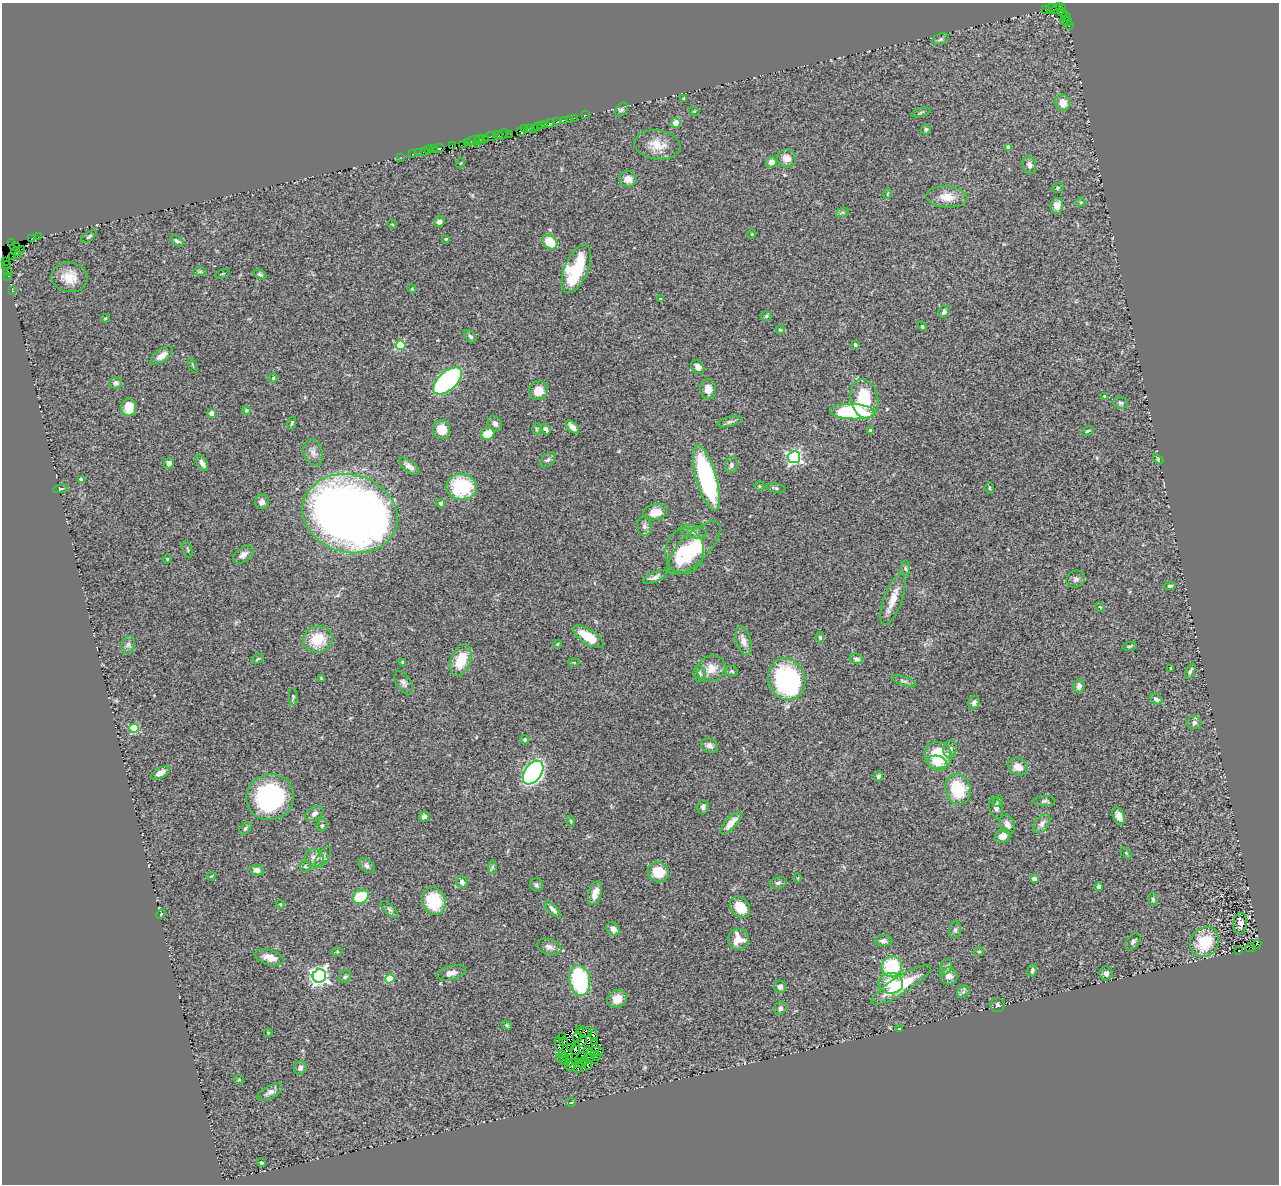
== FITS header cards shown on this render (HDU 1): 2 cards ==
NAXIS1  =                 1277
NAXIS2  =                 1182

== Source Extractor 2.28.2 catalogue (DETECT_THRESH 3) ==
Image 1277 x 1182 px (HDU 1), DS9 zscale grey, 1 PNG px = 1 image px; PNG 1281 x 1186 px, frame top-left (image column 1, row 1182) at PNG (2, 3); each listed source drawn as its Kron ellipse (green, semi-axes under 4 px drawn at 4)
Background 1.07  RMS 0.11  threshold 0.329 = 3 sigma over >= 5 px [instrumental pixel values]
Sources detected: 301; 5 with non-positive FLUX_AUTO (blend fragments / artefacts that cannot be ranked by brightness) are neither listed nor drawn; the other 296 listed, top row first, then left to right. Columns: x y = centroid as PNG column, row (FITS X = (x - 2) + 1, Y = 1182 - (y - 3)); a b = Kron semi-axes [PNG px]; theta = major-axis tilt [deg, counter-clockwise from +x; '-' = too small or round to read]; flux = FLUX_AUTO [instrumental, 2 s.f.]
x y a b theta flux
1051 8 5 3 - 140
1057 8 7 3 44 13
1063 9 3 2 - 69
1045 10 3 2 - 360
1062 12 5 3 - 91
1066 17 5 3 - 170
1064 20 4 2 - 98
1068 22 4 3 - 83
1069 26 3 2 - 52
940 39 8 5 25 17
683 98 3 3 - 5.7
1063 103 8 7 - 73
622 109 8 5 50 18
694 111 5 3 - 5.9
921 112 10 3 15 9.3
586 115 3 2 - 24
574 118 2 2 - 34
569 119 2 2 - 38
564 120 3 2 - 100
557 122 4 2 - 48
676 123 5 4 - 93
545 124 2 2 - 150
550 124 5 3 - 240
541 125 3 3 - 96
538 126 3 2 - 240
534 128 3 2 - 120
524 129 3 2 - 110
528 129 4 2 - 120
926 129 5 5 - 13
520 131 3 2 - 93
510 134 2 2 - 46
498 135 5 3 - 61
503 135 6 2 36 190
490 137 7 3 13 420
479 139 5 3 - 260
486 139 4 3 - 130
473 141 7 3 21 120
467 143 3 2 - 93
463 144 2 2 - 8.6
452 145 3 2 - 53
478 145 2 2 - 6.1
657 145 23 14 -8 120
1008 147 4 4 - 47
439 148 5 3 - 93
434 149 2 2 - 60
429 150 2 2 - 48
425 151 3 2 - 130
419 153 2 2 - 9.3
413 154 3 2 - 60
401 157 2 2 - 29
787 158 9 9 - 61
771 162 5 5 - 46
461 163 5 3 - 6
1029 165 9 6 -74 31
628 179 8 8 - 56
1058 188 6 5 - 12
887 194 5 3 - 5.9
947 197 20 10 -4 100
1081 202 5 4 - 8.1
1057 206 8 6 79 52
842 213 7 4 19 15
439 222 6 5 - 23
392 224 5 3 - 5.3
752 234 5 3 - 5.3
89 236 9 4 37 14
38 237 2 2 - 22
31 239 4 3 - 100
446 239 4 3 - 9.3
177 241 7 4 -32 17
550 242 8 6 -44 190
11 243 2 2 - 9.6
15 247 5 3 - 5.9
21 249 2 2 - 36
16 252 4 3 - 130
17 255 3 2 - 46
13 257 3 2 - 57
6 261 3 2 - 16
6 265 5 3 - 220
576 269 26 11 66 480
8 271 2 2 - 40
200 272 7 4 0 12
223 274 7 2 21 5.8
260 274 7 4 -25 15
8 276 2 2 - 42
69 277 18 15 -8 130
412 289 4 3 - 5.6
12 291 2 2 - 41
660 299 2 2 - 6.2
944 312 6 5 - 22
766 316 6 5 - 13
105 318 4 3 - 6.9
922 326 5 3 - 7.4
780 330 4 4 - 8.8
470 336 7 4 -44 19
400 345 5 4 - 440
855 345 3 3 - 20
162 356 13 6 36 47
193 365 8 2 -69 7.4
698 367 7 6 - 34
273 378 4 4 - 12
447 381 17 9 42 1300
116 383 6 6 - 26
708 389 10 8 -80 56
538 391 10 9 - 110
1105 396 4 3 - 8.1
864 399 20 13 -78 320
1121 403 7 6 - 19
129 407 9 7 -90 140
246 410 4 4 - 16
853 412 22 7 -2 900
212 413 4 4 - 97
730 422 13 5 13 21
292 423 6 3 75 10
495 424 8 6 -58 25
572 427 8 4 -45 34
536 429 6 4 89 8.3
546 429 5 3 - 35
441 430 9 8 - 110
870 430 3 3 - 13
1087 431 6 4 27 11
488 434 7 6 - 140
313 452 13 9 -70 42
794 457 6 6 - 1700
1158 459 6 3 -46 9
548 460 9 5 44 19
169 463 5 5 - 33
202 463 9 5 -59 37
731 465 8 6 79 22
409 466 12 5 -38 36
706 478 34 10 -74 1100
81 480 4 4 - 22
759 486 5 4 - 8.5
462 487 15 13 -7 450
776 488 10 4 -9 15
989 488 5 3 - 7.7
61 489 7 4 10 14
262 502 7 7 - 33
441 503 4 4 - 13
655 512 12 8 11 92
350 514 48 39 -16 7300
644 526 9 7 -81 24
694 532 14 6 -13 32
694 548 35 14 46 360
188 549 8 2 -69 8.1
685 551 22 19 83 330
243 555 12 7 35 38
167 559 5 3 - 6.9
906 568 8 4 -88 16
655 577 13 5 23 28
1076 579 9 8 - 24
1170 586 6 4 6 14
893 599 27 9 70 110
1100 607 6 3 -44 6.6
588 637 18 7 -32 170
820 637 5 4 - 11
318 639 15 13 15 210
743 641 15 7 -74 59
557 644 4 4 - 8.2
128 645 9 6 73 25
1129 646 7 3 11 10
257 659 7 3 28 10
856 659 7 5 -15 20
461 660 16 9 71 200
403 662 4 3 - 10
574 662 5 3 - 7.5
711 668 14 12 30 93
1170 668 3 2 - 6.2
732 671 7 5 -23 12
1190 671 8 3 67 15
699 674 7 6 - 21
321 678 4 4 - 9.4
787 679 21 18 -67 1000
904 681 13 4 -19 20
404 683 13 7 -59 28
1079 686 7 5 85 26
293 697 8 4 -88 11
1156 699 7 4 -31 25
974 703 7 5 67 25
1194 723 7 6 - 26
134 728 5 4 - 390
525 740 4 4 - 11
709 746 9 7 -21 30
950 749 9 6 77 27
938 755 14 13 - 300
938 763 10 7 -16 96
1018 767 10 8 -24 71
160 773 10 5 29 37
533 773 13 8 54 2100
878 776 5 4 - 15
958 789 15 13 -71 340
270 797 24 23 - 970
998 801 6 4 55 17
1044 801 11 5 1 16
703 807 7 6 - 19
996 808 11 6 -74 27
314 813 10 6 34 28
1119 816 9 5 -64 47
424 817 5 4 - 18
571 821 5 3 - 8.9
731 823 14 5 47 71
1007 824 10 7 -63 49
1042 824 11 7 50 38
322 825 6 5 - 15
245 828 7 4 47 13
1003 836 8 6 31 72
1126 853 6 4 -46 7.8
323 857 12 5 57 24
315 858 10 9 - 46
305 866 5 5 - 11
367 866 9 6 -41 22
492 867 7 4 89 13
257 870 7 5 -5 38
658 872 11 9 -23 170
211 876 5 3 - 5.8
798 878 5 3 - 5.5
1034 879 4 4 - 82
462 882 6 5 - 26
778 883 8 6 11 19
536 885 7 6 - 17
1099 887 4 3 - 19
595 893 12 6 72 69
361 897 8 6 28 270
1153 899 6 4 -79 12
434 901 14 11 -71 310
280 904 4 3 - 7
740 907 11 9 -50 160
389 909 11 4 -44 21
553 909 11 4 -45 26
161 914 5 4 - 7.9
1240 923 10 7 84 34
613 929 7 6 - 42
955 930 9 6 81 20
738 939 10 10 - 83
883 941 9 5 1 25
1133 942 10 5 53 18
1205 942 16 13 52 250
1256 945 5 4 - 280
549 947 12 7 -18 35
1250 948 5 3 - 70
979 951 5 4 - 10
1239 951 3 2 - 2.9
337 952 5 3 - 8.2
269 957 15 7 -14 75
892 966 10 10 - 420
946 967 8 6 74 20
1032 970 6 4 76 15
451 973 15 7 14 38
1106 973 7 6 - 28
319 976 7 6 - 3000
949 976 9 8 - 59
345 977 6 5 - 14
390 979 4 4 - 280
580 980 15 10 -80 660
891 983 12 10 -3 150
901 985 34 8 32 310
780 987 6 6 - 28
963 992 7 5 43 17
617 999 10 8 35 80
998 1005 7 7 - 21
780 1008 7 6 - 21
507 1025 5 4 - 9.7
580 1029 3 2 - 30
899 1029 4 2 - 5
585 1032 7 4 -15 1.7
268 1033 4 4 - 6.8
593 1034 6 3 -69 16
563 1037 3 2 - 6.7
577 1038 5 3 - 25
564 1042 4 4 - 17
581 1042 7 3 34 14
594 1042 4 2 - 6.4
559 1044 7 2 -80 2.8
596 1047 3 2 - 4.3
570 1048 3 2 - 4.3
575 1048 6 4 86 12
587 1051 4 2 - 16
595 1051 8 3 7 26
563 1054 3 2 - 23
597 1056 3 3 - 9
560 1057 3 2 - 28
569 1058 3 2 - 3.3
581 1058 7 3 56 12
590 1058 4 2 - 15
564 1059 6 3 82 28
584 1060 3 2 - 3.8
595 1060 2 2 - 0.14
568 1062 4 3 - 15
582 1064 4 2 - 7.8
572 1065 6 2 58 14
587 1065 5 4 - 29
578 1066 7 3 84 14
300 1068 7 6 - 24
239 1080 5 4 - 8.4
270 1092 14 6 27 38
571 1103 5 3 - 5.5
261 1162 5 4 - 9.8
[5 non-positive-flux detections neither listed nor drawn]